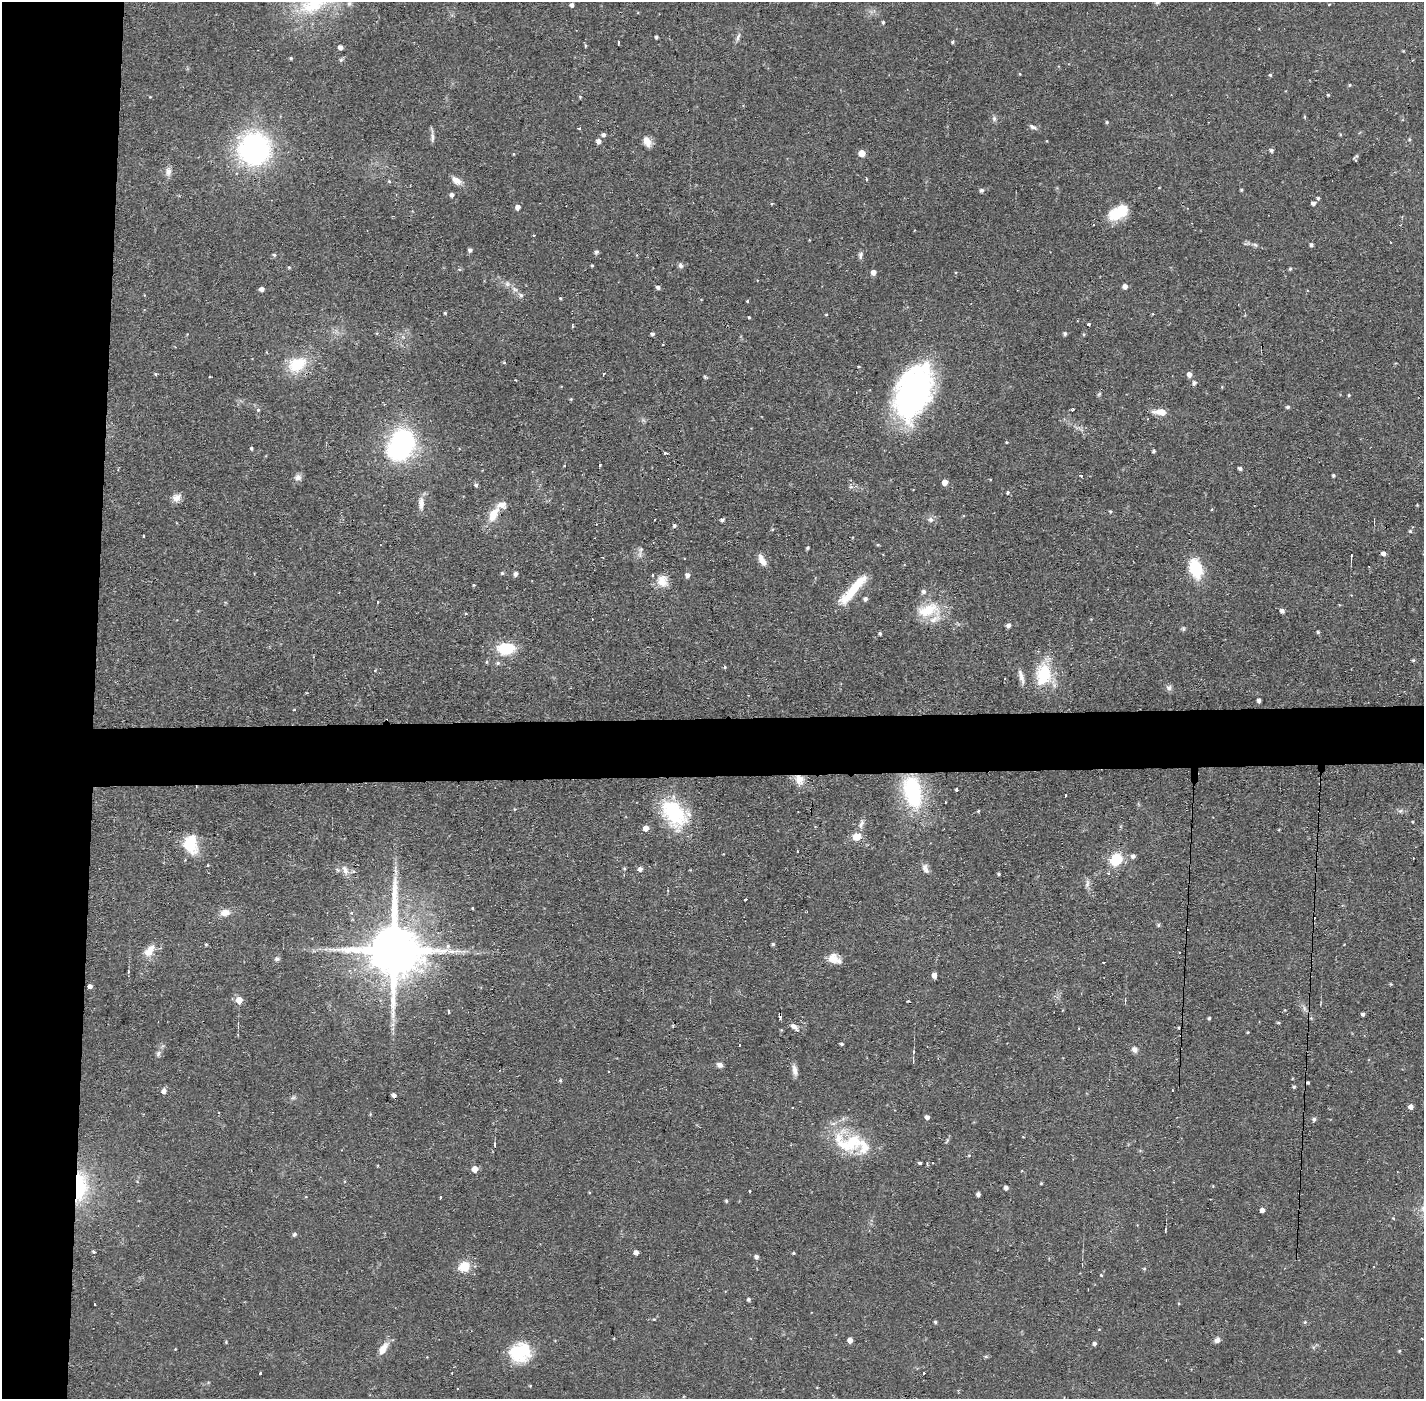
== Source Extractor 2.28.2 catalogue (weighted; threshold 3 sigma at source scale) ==
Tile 4 of 3 x 3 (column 1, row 2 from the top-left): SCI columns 1-1422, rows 1451-2847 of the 4267 x 4298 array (HDU 1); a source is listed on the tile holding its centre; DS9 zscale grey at full resolution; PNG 1426 x 1401 px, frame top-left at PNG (2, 2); no overlay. Shown black and unused: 10% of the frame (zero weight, under 2 of 3 exposures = <1% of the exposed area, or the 3 px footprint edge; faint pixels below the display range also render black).
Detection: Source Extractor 2.28.2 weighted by HDU 2 'WHT'; one run over the whole footprint, this tile lists its part. Background 0.0566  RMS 0.006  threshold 0.027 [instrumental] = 3 sigma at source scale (4.5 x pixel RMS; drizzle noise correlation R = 1.50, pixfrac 1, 0.05/0.05 arcsec/px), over >= 5 px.
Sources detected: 267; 4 inside a brighter object's white glare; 18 cosmic-ray / hot-pixel residue — not listed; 11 inside a brighter listed object's ellipse — not listed separately; the other 234 listed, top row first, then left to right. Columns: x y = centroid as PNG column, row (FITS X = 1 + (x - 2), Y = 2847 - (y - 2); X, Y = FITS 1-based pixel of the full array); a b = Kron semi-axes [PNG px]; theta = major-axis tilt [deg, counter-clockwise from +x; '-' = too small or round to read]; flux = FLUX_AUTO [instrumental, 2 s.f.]
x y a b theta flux
315 3 56 23 28 47
572 5 4 4 - 1.9
883 22 4 4 - 0.87
656 37 4 3 - 1.2
738 37 14 4 72 2.1
618 42 3 3 - 0.98
953 42 4 4 - 0.83
586 46 3 3 - 0.98
340 47 4 4 - 2.7
291 58 3 3 - 0.91
341 60 6 5 - 0.97
1270 75 4 4 - 0.78
1350 85 4 4 - 0.64
1328 95 3 3 - 0.63
580 97 5 3 - 0.6
994 119 7 5 -71 1.5
1107 122 4 4 - 0.76
1033 127 11 5 -24 1.9
1340 134 5 3 - 0.55
603 135 5 4 - 1.7
432 137 15 4 88 2
1409 140 5 3 - 0.66
598 141 5 4 - 3.3
647 142 13 9 -61 4.5
254 149 28 28 - 130
1271 150 4 4 - 1.6
862 153 5 5 - 8.7
168 171 11 8 87 3.4
866 179 4 2 - 0.72
456 180 13 7 -38 4.4
389 181 5 4 - 0.74
981 190 4 4 - 1.6
1241 190 3 3 - 0.81
452 195 4 4 - 2.2
1318 198 4 4 - 0.93
1313 203 4 4 - 2.2
518 207 5 5 - 3.2
1118 212 27 14 29 18
1255 245 8 4 -24 1.5
1311 245 4 4 - 1.3
470 250 4 4 - 1.7
596 252 6 5 - 1.2
274 255 5 4 - 0.87
860 255 10 5 -88 1.6
592 265 3 3 - 0.79
681 266 7 6 - 1.6
289 267 4 4 - 0.67
1290 269 5 4 - 0.79
873 272 5 5 - 3.4
507 284 8 6 -70 1.9
1125 286 5 4 - 3
658 287 5 4 - 1.5
262 289 4 4 - 2.5
521 295 7 6 - 1.7
560 298 4 3 - 0.63
747 301 3 3 - 0.92
445 313 3 3 - 0.72
826 314 4 3 - 0.46
1152 314 4 3 - 0.46
749 317 3 3 - 0.66
1088 324 4 3 - 1.3
572 325 5 2 - 0.71
652 334 4 4 - 1.3
1065 334 5 4 - 1.2
1084 334 5 4 - 0.7
504 362 4 3 - 0.58
297 364 25 18 26 21
859 366 4 2 - 0.58
155 374 4 4 - 0.73
1189 374 5 5 - 3.1
210 377 3 2 - 0.67
1194 383 5 5 - 1.6
1099 394 6 4 45 0.84
912 395 57 34 65 140
1349 395 4 4 - 0.63
571 399 4 3 - 0.61
1288 407 5 4 - 1.2
1073 409 3 3 - 2.9
258 410 4 4 - 1.2
1162 412 10 7 -10 6
403 441 23 20 -23 75
1006 442 4 3 - 0.51
251 448 4 3 - 0.93
1153 451 3 3 - 1.1
664 453 4 3 - 1.3
599 464 3 3 - 1.7
565 465 3 2 - 0.87
1240 468 4 3 - 1.5
1333 475 4 3 - 0.94
1081 476 3 3 - 0.95
298 477 9 8 - 2.7
945 482 5 4 - 5
476 485 5 4 - 1.3
1008 492 4 4 - 0.96
176 497 11 10 - 4
421 503 18 7 90 4.2
1417 505 3 3 - 0.48
1212 509 4 3 - 0.55
1110 511 4 3 - 0.66
493 514 20 10 63 11
930 519 8 7 - 2.1
722 520 4 4 - 1.6
674 525 4 3 - 2
772 529 5 3 - 0.65
1410 531 5 5 - 0.81
143 536 3 2 - 0.52
878 545 5 3 - 0.65
807 548 3 3 - 0.87
1383 553 4 4 - 2.5
640 554 9 4 90 1.9
1351 556 7 3 85 0.86
762 560 15 7 -60 4.9
1196 569 20 12 -72 25
502 573 5 5 - 0.82
516 574 5 4 - 2.3
687 575 5 5 - 2.4
662 580 14 14 - 7.3
473 585 4 3 - 0.54
853 590 44 9 49 22
865 599 5 4 - 1.6
928 609 32 20 14 20
1282 611 4 4 - 2.2
466 613 4 3 - 0.53
1008 625 5 4 - 2.3
1183 629 7 4 -71 0.99
1318 632 4 4 - 1.1
880 633 3 3 - 1.1
506 648 15 10 2 26
1413 660 4 4 - 0.91
486 662 4 4 - 0.72
498 663 5 5 - 1.2
725 667 4 3 - 0.64
1044 674 27 18 83 27
1021 677 22 6 -74 3.7
1169 688 8 7 - 2
1259 700 4 3 - 1.8
294 710 4 2 - 0.44
799 779 13 11 -26 6.3
957 789 3 3 - 7.1
913 792 39 20 -77 53
1065 795 3 2 - 1.2
515 809 5 3 - 0.5
978 811 5 4 - 0.68
1400 811 6 5 - 1.3
673 813 36 25 -59 43
861 823 14 5 73 2.6
646 828 5 5 - 4.3
857 837 10 8 13 6.6
190 844 19 13 -85 23
1133 856 6 5 - 1.9
1116 860 11 10 - 19
207 865 4 3 - 0.6
624 868 4 4 - 0.67
925 868 14 7 -66 2.9
640 869 5 5 - 2.4
345 870 13 8 -68 4.1
395 870 19 4 -85 3.7
1108 873 4 3 - 0.96
999 874 4 3 - 0.76
1087 884 12 5 78 2.2
746 899 3 2 - 1.3
473 908 3 2 - 0.75
225 913 13 9 7 4.9
1158 925 5 4 - 1
206 944 4 3 - 0.66
773 944 4 4 - 0.93
448 946 6 5 - 1.3
149 951 19 10 52 7.4
394 951 19 14 -90 4700
833 958 13 12 - 6.8
277 959 7 5 5 1.4
934 975 5 5 - 3.8
1391 984 4 4 - 0.63
90 986 4 4 - 2.2
239 1000 5 5 - 8.1
1304 1008 7 4 -72 1.5
1285 1010 4 3 - 0.4
448 1011 4 3 - 1.1
1363 1014 4 3 - 1.6
1209 1018 4 3 - 0.85
1278 1022 5 3 - 0.73
793 1026 8 6 -29 2.6
1248 1032 3 3 - 0.52
841 1044 4 3 - 1
1134 1049 7 6 - 2.6
913 1052 5 3 - 0.53
158 1053 10 5 54 1.8
719 1065 8 6 -18 2.2
795 1070 14 7 -70 3.4
560 1080 5 4 - 0.75
1294 1087 4 3 - 0.98
1172 1090 3 2 - 0.62
164 1091 5 5 - 2.8
394 1095 4 4 - 2.1
293 1098 7 4 2 1.1
1411 1107 4 4 - 3.3
927 1117 4 4 - 2.4
1314 1119 6 5 - 1.4
850 1143 37 25 14 31
494 1144 4 3 - 0.76
969 1155 4 4 - 0.66
920 1163 5 3 - 1
475 1169 5 5 - 6
1041 1183 3 3 - 0.6
80 1186 39 16 89 38
1006 1188 4 4 - 2
750 1191 3 3 - 1.1
978 1194 4 4 - 2.2
440 1197 3 2 - 1.3
726 1201 4 4 - 0.8
1262 1210 4 4 - 3
295 1234 5 5 - 1.3
93 1251 5 4 - 0.85
636 1252 4 4 - 3.1
793 1253 3 3 - 0.59
756 1257 4 4 - 1.9
464 1267 14 12 29 9.9
1144 1269 5 4 - 0.74
1101 1275 4 2 - 0.56
748 1299 4 3 - 1.2
94 1304 3 3 - 1.2
935 1322 4 3 - 0.92
1305 1322 5 4 - 0.8
850 1340 4 4 - 3.6
1217 1340 7 6 - 2.7
226 1342 4 3 - 0.57
1094 1343 4 4 - 1.7
175 1349 3 3 - 0.39
383 1349 16 8 54 6.8
523 1350 28 19 -13 23
1399 1351 4 4 - 0.64
986 1357 6 4 -18 0.71
260 1373 3 3 - 1.6
923 1373 3 3 - 3.2
Overlapping masked pixels (flux is a lower limit): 3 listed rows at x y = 799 779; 394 951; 80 1186
Isophote crosses this tile's border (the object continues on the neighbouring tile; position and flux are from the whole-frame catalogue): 1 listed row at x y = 315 3